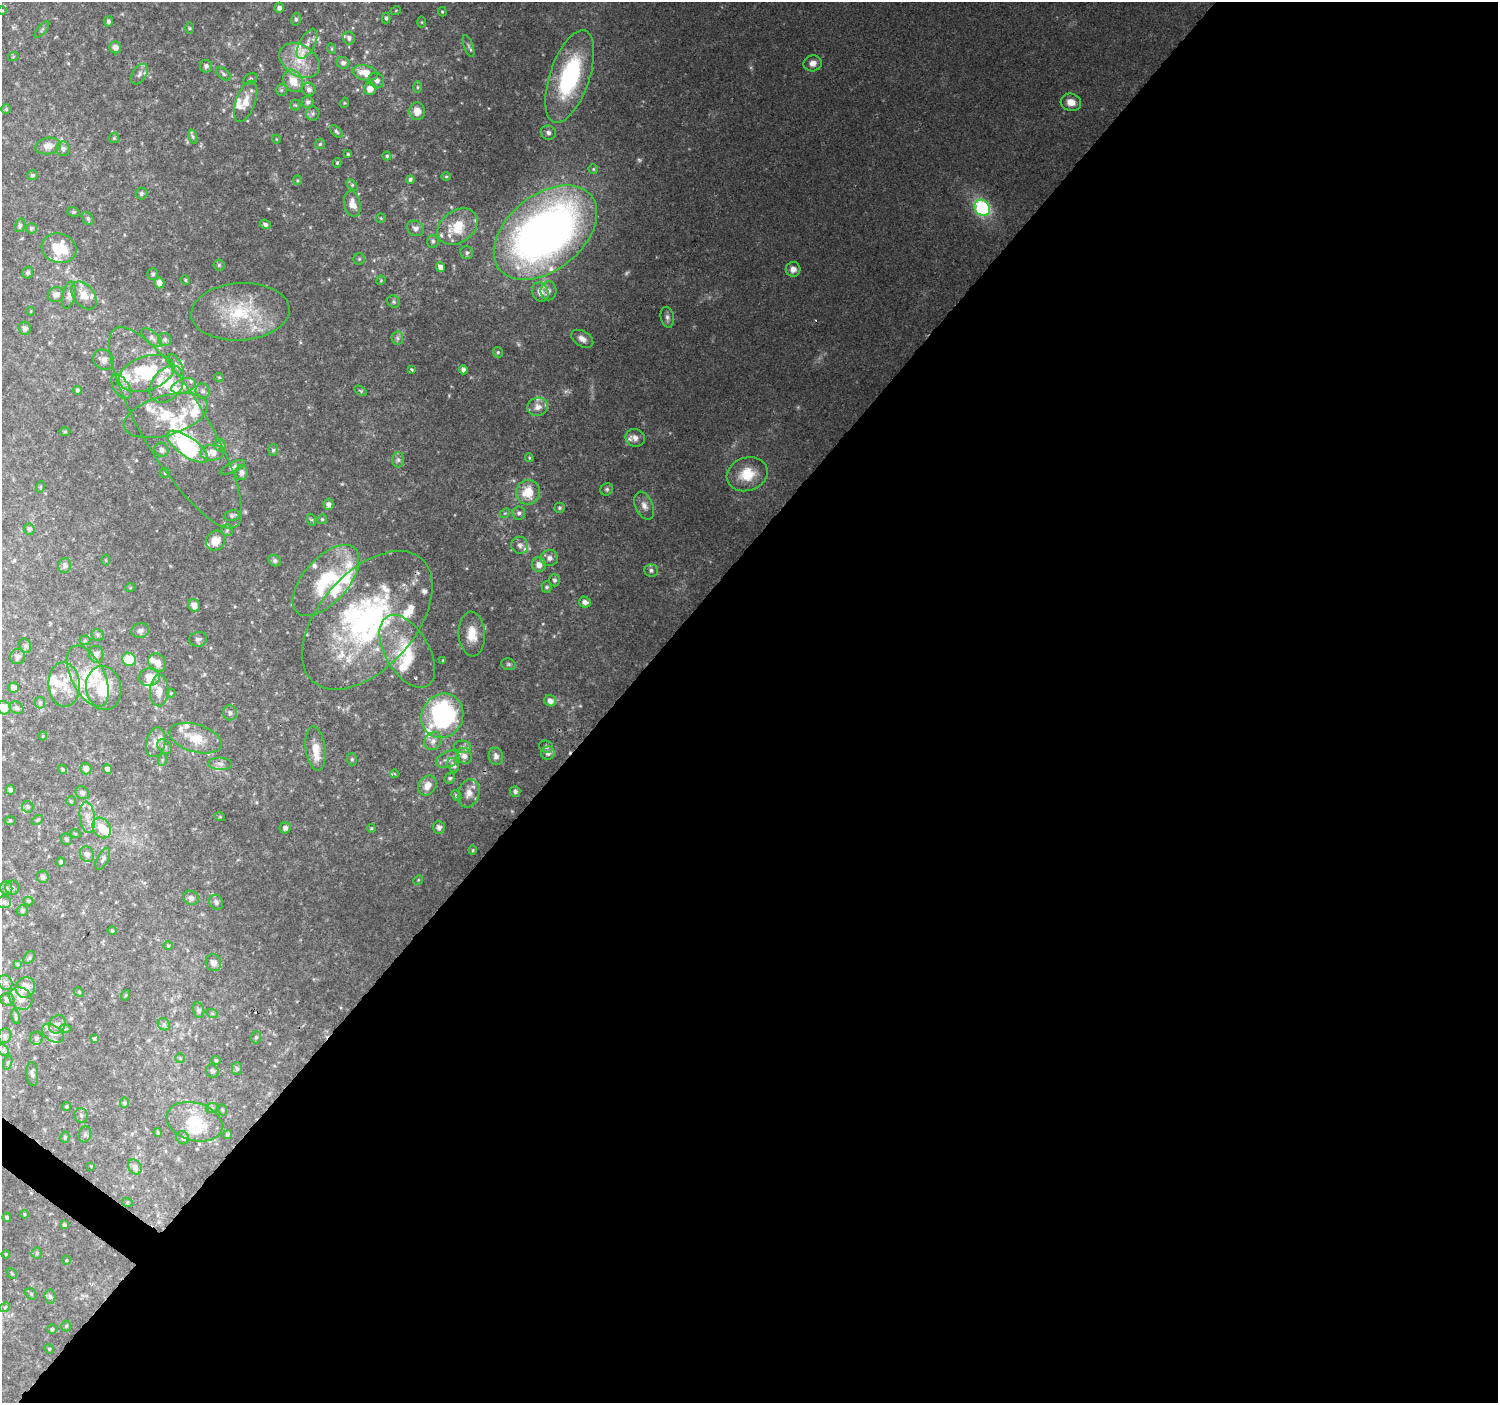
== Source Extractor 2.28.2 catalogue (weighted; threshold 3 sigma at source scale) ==
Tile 12 of 4 x 4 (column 4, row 3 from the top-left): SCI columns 4496-5991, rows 1644-3044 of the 5991 x 6023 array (HDU 1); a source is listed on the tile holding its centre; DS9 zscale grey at full resolution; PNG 1500 x 1405 px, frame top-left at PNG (2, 2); each listed source drawn as its Kron ellipse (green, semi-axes under 4 px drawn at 4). Shown black and unused: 59% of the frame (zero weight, under 2 of 3 exposures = <1% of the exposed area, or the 3 px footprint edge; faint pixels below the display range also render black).
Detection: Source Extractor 2.28.2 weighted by HDU 2 'WHT'; one run over the whole footprint, this tile lists its part. Background 0.103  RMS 0.008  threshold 0.036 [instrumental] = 3 sigma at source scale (4.5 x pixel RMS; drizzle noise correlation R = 1.50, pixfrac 1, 0.0396/0.0396 arcsec/px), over >= 5 px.
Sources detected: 354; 3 too faint to see at this stretch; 1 inside a brighter object's white glare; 2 cosmic-ray / hot-pixel residue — neither listed nor drawn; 63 inside a brighter listed object's ellipse — not listed separately; the other 285 listed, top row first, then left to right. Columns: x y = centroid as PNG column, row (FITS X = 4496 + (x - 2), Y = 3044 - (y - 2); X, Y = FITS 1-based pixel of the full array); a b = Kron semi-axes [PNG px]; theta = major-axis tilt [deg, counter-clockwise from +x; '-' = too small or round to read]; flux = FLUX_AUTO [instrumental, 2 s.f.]
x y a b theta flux
279 8 5 5 - 2.5
2 10 5 3 - 0.91
396 10 5 3 - 0.64
442 12 5 4 - 0.85
386 18 5 4 - 1.4
296 19 6 5 - 1.5
108 21 5 4 - 1.8
422 22 5 3 - 0.78
189 28 5 3 - 0.85
42 29 10 3 50 1.4
349 38 6 6 - 2.3
307 44 16 7 61 7.2
468 46 11 4 -70 2.2
115 47 6 5 - 5.3
332 49 5 3 - 0.82
13 57 5 3 - 0.77
299 60 22 15 -32 19
343 63 6 6 - 2.5
813 63 9 8 - 5.3
206 66 6 6 - 2.4
365 73 12 7 -13 10
139 74 11 7 57 3.4
223 74 8 5 -39 1.8
570 77 48 20 71 93
250 79 7 5 30 1.4
376 80 8 7 - 3.8
293 81 12 9 -60 13
417 87 5 3 - 1
309 89 7 6 - 3.2
370 89 6 6 - 6.5
281 90 6 5 - 1.6
246 101 21 9 71 9.8
308 102 6 6 - 2.2
1071 102 10 8 -15 8.1
344 103 5 3 - 0.7
295 105 5 5 - 1.1
6 109 4 4 - 0.92
417 111 9 8 - 6.9
313 113 7 7 - 2.1
336 132 8 4 -45 1.5
548 132 8 7 - 2.6
193 136 7 4 -70 1.3
114 138 5 4 - 1.1
276 139 4 3 - 0.56
320 144 5 5 - 1.1
48 146 13 8 11 6.5
63 149 7 7 - 2.3
348 154 4 4 - 0.94
387 156 4 4 - 1
337 163 5 3 - 1.1
593 169 5 4 - 1.2
32 175 5 5 - 1.3
446 176 5 3 - 0.77
410 179 4 4 - 1.6
297 180 5 4 - 0.95
352 185 6 4 -45 1.2
141 194 6 6 - 1.5
352 204 13 8 -77 8
982 208 8 7 - 98
73 212 6 4 -19 1.2
88 218 7 5 -51 1.8
381 218 5 5 - 0.91
265 224 5 4 - 2.1
20 225 7 5 74 1.6
457 227 22 16 35 23
31 228 5 5 - 1.7
415 228 9 7 -28 2.9
545 233 59 37 39 580
433 241 6 6 - 1.9
59 248 18 14 -17 25
467 253 7 6 - 2.1
359 259 6 5 - 1.3
219 265 5 5 - 1.3
441 267 5 4 - 4.7
793 269 7 7 - 4.6
28 273 6 5 - 1.7
153 274 6 5 - 1.8
185 280 5 4 - 0.98
381 280 5 4 - 0.79
159 283 5 5 - 4.8
549 291 9 8 - 4.1
540 292 10 8 -65 7.4
56 295 8 7 - 4
69 295 14 6 77 3.5
84 295 16 10 -52 9.1
393 301 6 5 - 1.3
31 311 4 3 - 0.6
240 312 49 28 4 56
667 317 10 6 -79 2.9
25 328 6 6 - 3.6
152 338 12 6 -41 2.9
397 338 6 6 - 1.9
165 339 6 6 - 1.9
582 339 12 7 -31 4.7
498 352 5 5 - 1.2
104 360 11 9 -40 5.3
176 365 12 5 -61 2.7
412 369 3 3 - 1.2
463 370 4 4 - 3
147 373 29 17 19 38
219 377 5 3 - 0.68
167 384 20 14 50 17
184 386 12 7 20 4.2
121 387 14 7 -59 3.9
77 390 4 4 - 1.7
203 391 7 7 - 2.6
361 391 7 4 -32 1.1
538 407 10 9 - 6.5
166 415 43 20 16 33
175 428 116 32 -59 110
65 432 5 3 - 0.77
635 438 10 9 - 5.8
220 445 6 5 - 1.9
188 447 24 9 -35 28
161 450 7 6 - 3.2
273 450 6 5 - 1.5
212 453 12 8 1 7.3
529 458 4 3 - 0.86
398 460 7 6 - 2.2
232 467 13 5 26 2.4
165 473 5 4 - 0.92
242 473 7 6 - 3.4
747 474 21 16 19 22
40 487 6 3 72 0.84
607 489 6 6 - 1.7
528 492 12 12 - 18
328 504 5 5 - 2.9
644 506 14 9 -66 5.4
559 508 5 5 - 1.6
505 513 5 4 - 1.1
519 513 6 6 - 2
232 515 7 5 12 2
322 519 5 4 - 1
312 520 6 4 -71 1
29 529 6 5 - 1.9
227 530 5 5 - 1.3
215 541 10 9 - 10
520 545 9 8 - 3.3
549 558 9 8 - 4
106 560 5 3 - 0.77
275 561 7 5 -33 1.8
64 565 8 6 84 2.8
539 565 7 7 - 5.3
651 570 7 6 - 2.2
326 580 43 22 48 53
554 580 6 5 - 1.8
547 587 5 5 - 1.7
130 588 5 3 - 0.72
585 602 6 5 - 3.8
194 605 6 5 - 5.2
367 620 82 48 48 190
140 631 9 7 14 2.9
472 634 22 13 -87 15
98 635 6 5 - 1.5
198 639 9 7 12 2.5
85 640 5 5 - 1.1
25 646 7 5 -69 1.9
407 651 40 22 -60 34
96 654 8 7 - 4.1
18 657 7 7 - 3.6
129 659 7 6 - 22
443 660 4 2 - 0.57
157 663 10 8 -51 6.3
508 664 7 5 -15 1.6
88 676 33 16 -63 30
149 677 10 9 - 11
64 685 22 15 -86 17
13 688 5 5 - 3.4
104 688 22 17 -79 30
159 691 16 9 88 7.8
171 693 4 4 - 0.69
550 701 6 5 - 5
40 702 6 5 - 1.5
4 708 7 6 - 6.9
17 708 7 5 -32 1.9
230 713 7 6 - 2.8
442 716 23 20 62 130
43 736 4 4 - 0.76
196 738 27 14 -17 20
433 741 9 8 - 4
156 742 15 9 77 6.3
165 747 8 6 -45 2.7
462 747 8 6 -1 2.6
546 747 7 6 - 2
316 748 22 10 -83 12
548 753 7 6 - 3.2
464 756 8 7 - 4.7
496 756 8 7 - 3.8
352 759 6 5 - 1.4
448 759 12 8 24 4.2
162 760 6 4 73 1.1
220 764 12 6 -2 3.7
453 765 7 5 -63 2.5
62 769 5 4 - 1.3
86 769 6 5 - 4
107 769 5 4 - 3.8
395 774 4 3 - 0.81
450 778 5 5 - 1.4
427 786 11 8 54 6.6
10 790 5 4 - 2.1
515 791 5 5 - 2.4
82 793 7 6 - 2.6
469 793 14 10 73 6.8
456 796 6 4 -50 1.4
71 801 5 5 - 1.2
28 807 6 6 - 1.4
87 817 16 7 -83 6.7
220 817 5 3 - 0.65
10 820 6 4 1 0.82
37 820 6 4 36 1.1
439 827 6 6 - 3.1
102 828 11 8 -59 13
285 828 5 5 - 3
371 828 4 4 - 0.77
75 833 5 3 - 0.76
66 839 6 5 - 1.6
473 850 4 4 - 0.9
87 854 8 6 -53 3.6
103 859 12 5 63 2.5
61 862 4 4 - 1.6
43 877 6 6 - 2.5
418 880 5 4 - 0.92
6 888 7 6 - 2.3
12 888 7 7 - 2.1
191 898 8 7 - 3.2
28 901 5 4 - 1.2
4 902 7 6 - 1.8
216 902 8 7 - 2.6
22 911 5 5 - 1.7
112 931 4 4 - 0.86
168 946 5 3 - 0.79
29 957 7 5 51 1.4
213 963 8 7 - 4.2
17 964 4 4 - 0.97
5 982 8 6 -49 2.3
25 987 10 9 - 13
79 992 5 4 - 1.1
126 995 5 3 - 0.67
21 998 12 10 -41 7.9
7 999 7 6 - 2.4
198 1010 8 5 -78 2.4
212 1013 6 3 -19 0.84
16 1017 7 3 -76 1.3
57 1024 9 8 - 3.5
164 1024 6 5 - 1.9
65 1028 6 4 -1 1.2
53 1033 12 7 -35 4.8
5 1036 7 6 - 2.5
256 1037 6 5 - 1.2
36 1038 6 6 - 1.8
94 1039 4 3 - 16
3 1050 6 5 - 1.9
180 1058 5 5 - 1.1
216 1060 4 4 - 0.92
8 1063 7 4 70 1.2
237 1069 6 5 - 1.7
212 1071 7 6 - 1.9
32 1074 12 5 -86 2.7
124 1103 5 4 - 1.4
66 1107 4 4 - 1.2
212 1108 6 5 - 1.3
223 1110 6 3 -70 0.88
81 1115 7 6 - 2
195 1122 28 19 -16 30
158 1132 4 3 - 0.92
85 1134 8 6 74 2
227 1135 4 4 - 1.3
65 1137 5 4 - 1.4
183 1138 7 6 - 2
91 1166 3 2 - 0.89
135 1167 8 6 -57 4.7
127 1202 5 3 - 0.87
24 1214 4 4 - 0.88
7 1218 4 4 - 1.7
64 1225 4 3 - 1.4
37 1253 5 5 - 1.4
6 1254 4 3 - 0.95
66 1260 4 3 - 0.67
12 1273 6 3 -45 0.9
31 1294 6 5 - 1.3
50 1296 7 5 -86 1.8
5 1307 5 4 - 1
66 1326 5 5 - 1.2
52 1329 4 4 - 1.2
49 1349 5 4 - 0.96
Isophote crosses this tile's border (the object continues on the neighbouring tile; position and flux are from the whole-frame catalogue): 3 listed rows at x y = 2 10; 4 708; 10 790
Unlisted compact peaks at least as high as the median listed source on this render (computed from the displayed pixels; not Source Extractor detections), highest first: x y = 580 706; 449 395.